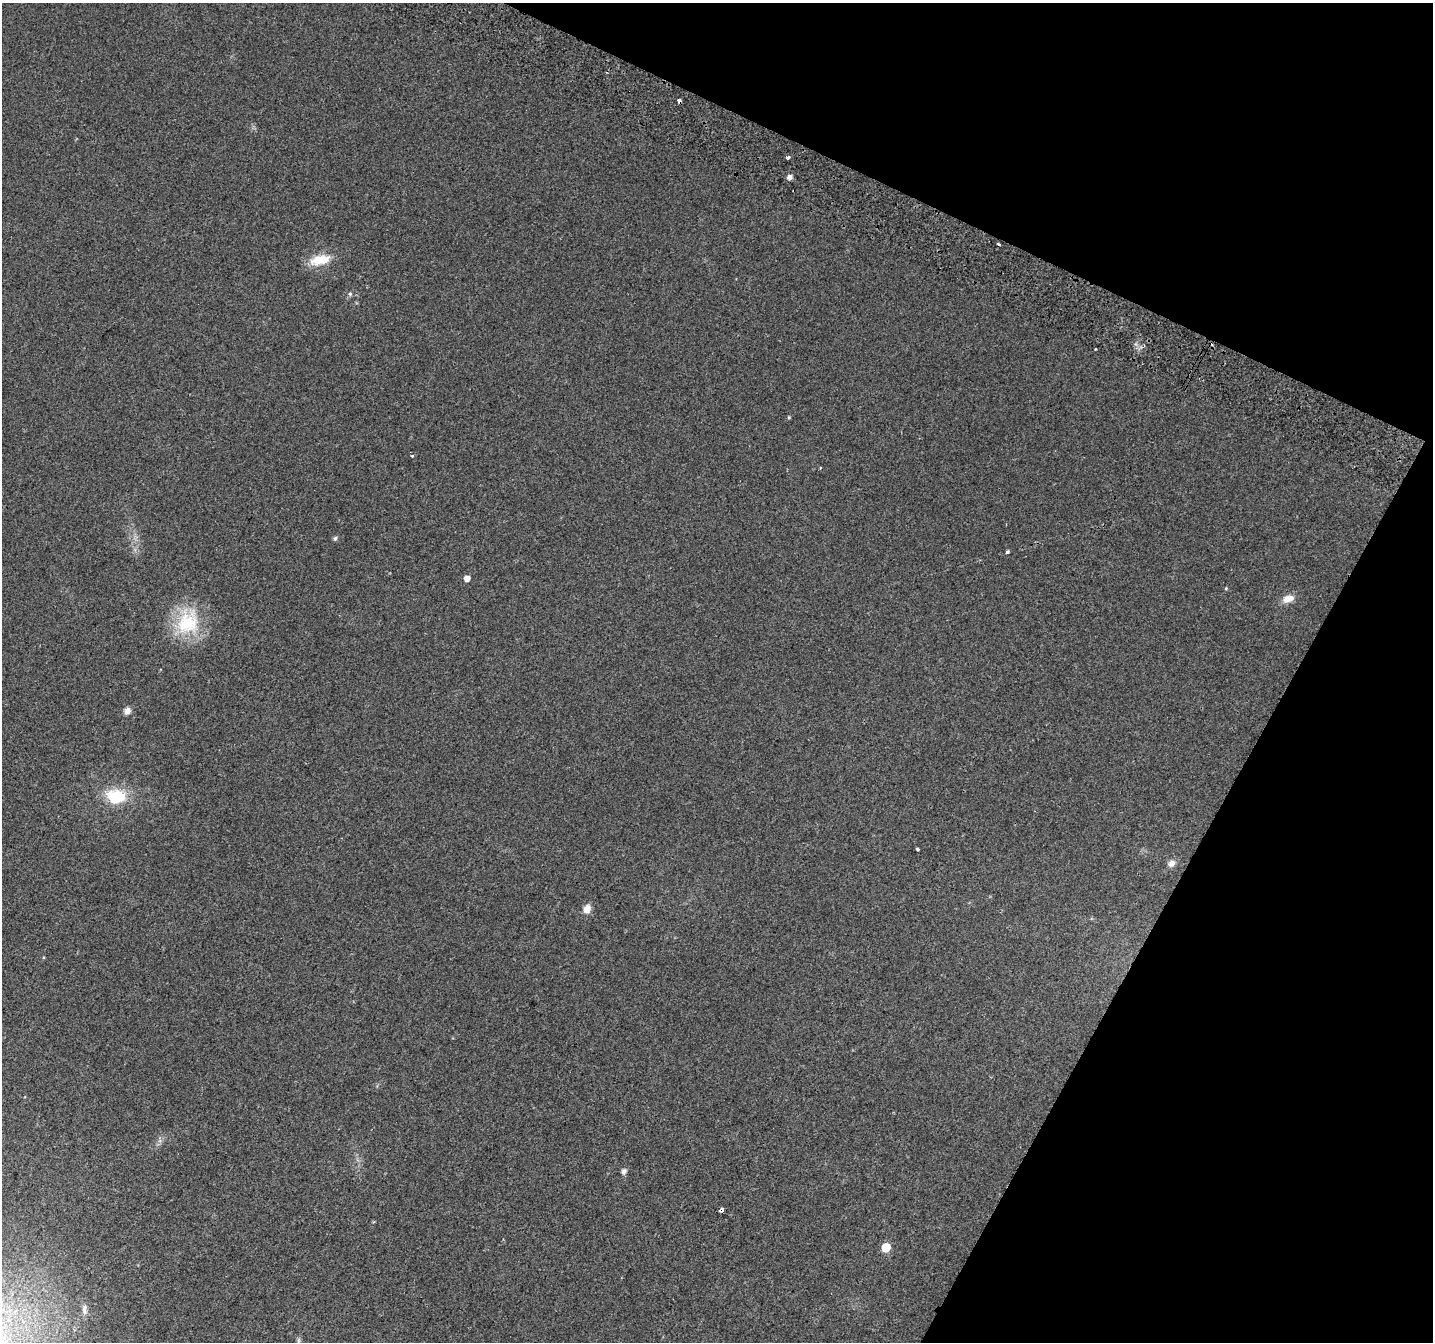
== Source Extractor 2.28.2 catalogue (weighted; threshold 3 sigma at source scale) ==
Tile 8 of 4 x 4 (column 4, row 2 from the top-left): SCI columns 4331-5761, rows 3004-4343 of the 5790 x 5939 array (HDU 1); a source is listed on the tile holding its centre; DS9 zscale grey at full resolution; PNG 1435 x 1344 px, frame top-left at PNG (2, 3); no overlay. Shown black and unused: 23% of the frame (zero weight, under 2 of 3 exposures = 3% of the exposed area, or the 3 px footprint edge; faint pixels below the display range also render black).
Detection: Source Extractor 2.28.2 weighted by HDU 2 'WHT'; one run over the whole footprint, this tile lists its part. Background 0.05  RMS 0.0078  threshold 0.0351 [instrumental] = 3 sigma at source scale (4.5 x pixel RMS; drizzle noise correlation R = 1.50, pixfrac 1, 0.0396/0.0396 arcsec/px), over >= 5 px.
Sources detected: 27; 2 cosmic-ray / hot-pixel residue — not listed; the other 25 listed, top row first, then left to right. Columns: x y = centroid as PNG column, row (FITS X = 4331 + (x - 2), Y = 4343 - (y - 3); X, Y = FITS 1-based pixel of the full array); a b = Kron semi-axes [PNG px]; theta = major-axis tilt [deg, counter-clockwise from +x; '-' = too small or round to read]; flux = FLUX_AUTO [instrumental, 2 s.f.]
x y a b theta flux
679 100 4 3 - 15
788 157 4 3 - 1.9
790 177 5 5 - 3.8
320 260 27 12 13 17
350 294 6 5 - 1.3
1095 349 3 2 - 0.59
789 417 4 4 - 0.78
412 456 3 3 - 1.5
820 468 3 2 - 0.78
335 538 6 5 - 1.6
1007 552 3 3 - 3.1
467 578 5 4 - 5.6
1226 588 5 4 - 0.7
1288 599 16 9 14 7
188 623 37 30 53 42
127 711 8 8 - 4
116 797 23 17 -8 30
917 849 3 3 - 1.5
1171 863 9 8 - 3.6
587 909 10 8 63 6.1
624 1171 5 5 - 3.2
721 1210 4 3 - 39
886 1247 6 5 - 24
84 1309 15 6 90 3.4
298 1341 8 3 71 1.7
Overlapping masked pixels (flux is a lower limit): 2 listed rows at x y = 679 100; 721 1210
Isophote crosses this tile's border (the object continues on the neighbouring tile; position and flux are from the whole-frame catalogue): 1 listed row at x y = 298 1341